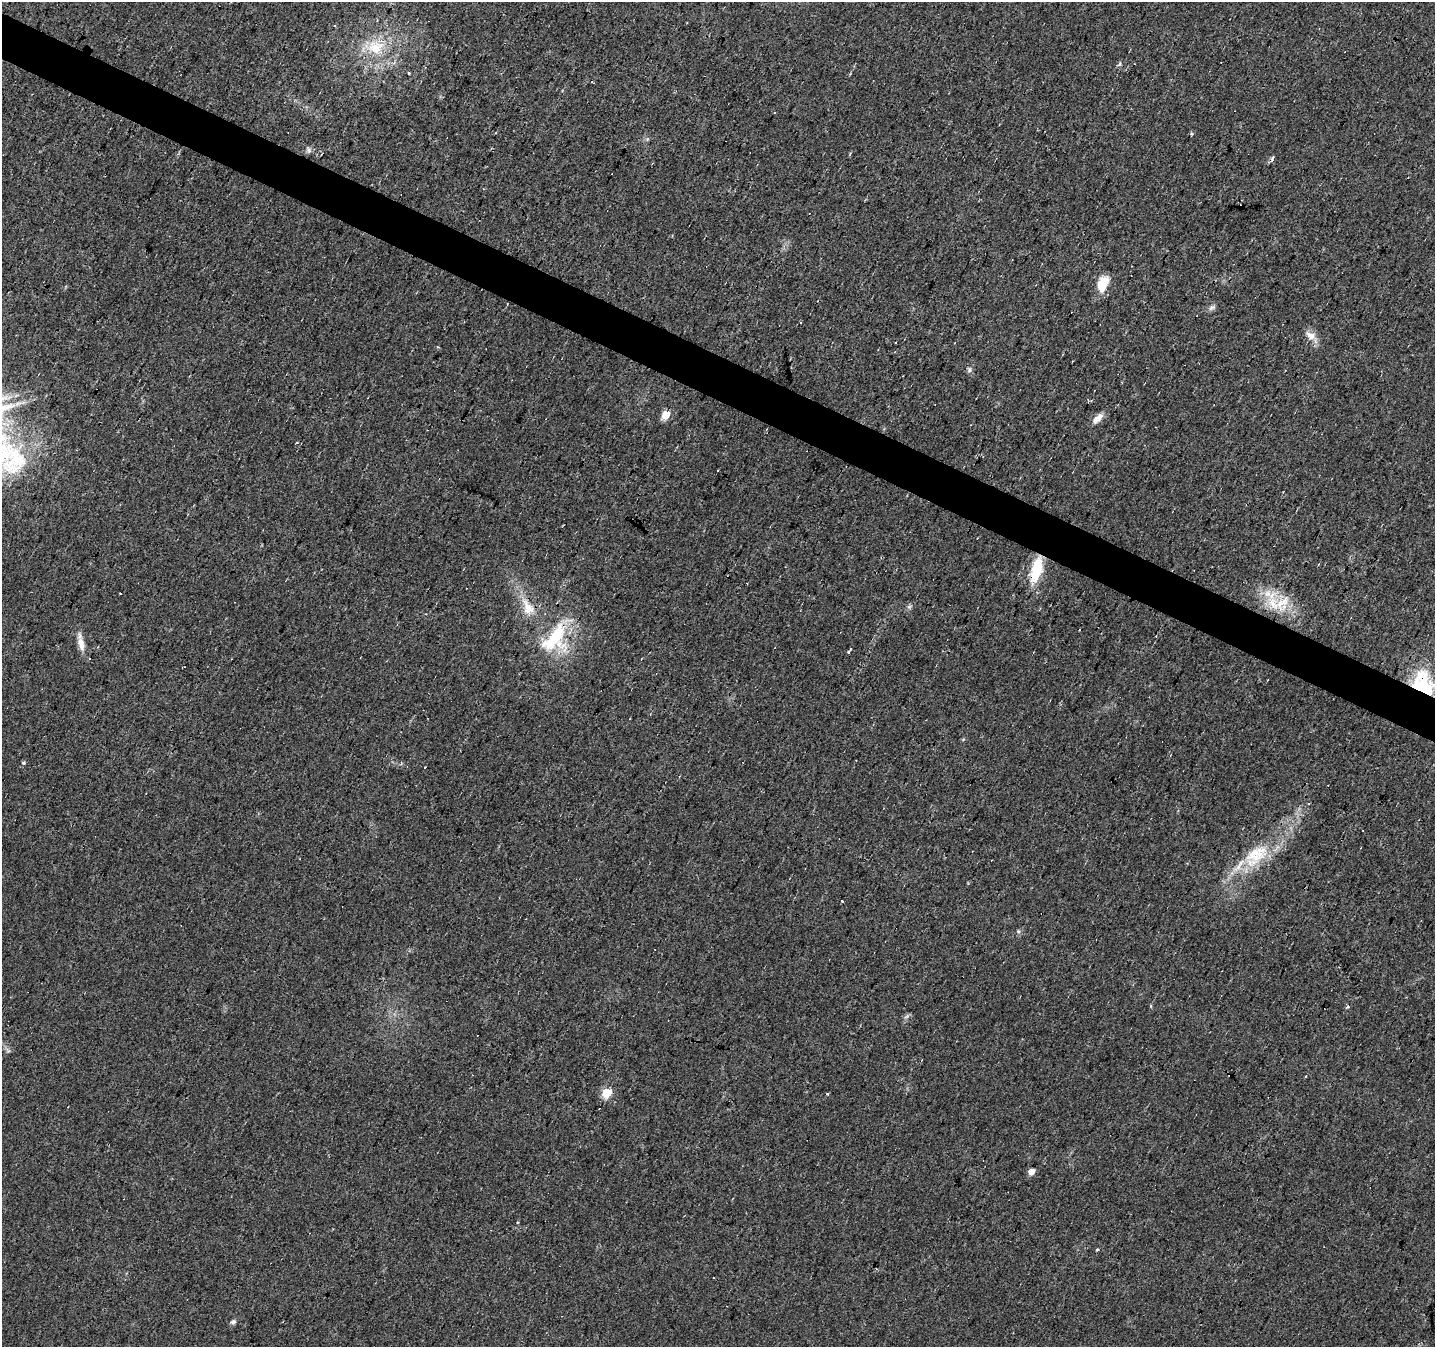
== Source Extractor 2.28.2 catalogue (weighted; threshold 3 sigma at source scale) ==
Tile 11 of 4 x 4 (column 3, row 3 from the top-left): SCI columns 2872-4304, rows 1608-2952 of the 5738 x 5839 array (HDU 1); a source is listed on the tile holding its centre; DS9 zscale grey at full resolution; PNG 1437 x 1349 px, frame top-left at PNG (2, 2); no overlay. Shown black and unused: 3% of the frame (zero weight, under 2 of 3 exposures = <1% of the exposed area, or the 3 px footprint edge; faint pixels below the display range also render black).
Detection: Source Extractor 2.28.2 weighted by HDU 2 'WHT'; one run over the whole footprint, this tile lists its part. Background 0.0226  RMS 0.0061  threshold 0.0275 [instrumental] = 3 sigma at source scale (4.5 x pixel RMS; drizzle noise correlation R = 1.50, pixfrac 1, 0.0396/0.0396 arcsec/px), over >= 5 px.
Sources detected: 55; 14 cosmic-ray / hot-pixel residue — not listed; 2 inside a brighter listed object's ellipse — not listed separately; the other 39 listed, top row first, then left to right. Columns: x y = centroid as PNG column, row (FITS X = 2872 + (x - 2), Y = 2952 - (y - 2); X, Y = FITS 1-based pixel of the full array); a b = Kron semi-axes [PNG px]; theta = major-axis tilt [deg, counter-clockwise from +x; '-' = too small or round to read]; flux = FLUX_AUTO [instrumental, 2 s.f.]
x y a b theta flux
334 26 4 3 - 0.49
375 47 26 20 3 23
1120 64 4 3 - 3.2
408 73 3 3 - 0.74
775 113 3 2 - 0.52
309 150 9 6 65 1.8
850 153 4 3 - 0.69
1273 159 3 3 - 6.5
809 213 2 2 - 0.41
1103 284 19 11 68 13
1212 307 11 6 29 2
800 322 3 3 - 1.4
1311 336 14 10 -33 5.4
969 370 7 6 - 1.6
665 415 5 5 - 18
1098 418 17 7 43 4.7
297 442 3 3 - 0.72
1036 570 31 12 74 22
120 593 3 3 - 2.2
1273 603 27 14 -61 17
528 607 30 14 -61 14
555 638 45 25 57 42
81 644 20 8 -80 5.8
848 652 3 3 - 2.4
1422 683 33 25 -71 39
1308 803 4 3 - 0.78
1256 854 38 23 25 29
842 901 3 3 - 6.5
1018 931 6 4 -45 0.87
1347 1007 3 3 - 7.4
906 1016 8 4 44 1.4
8 1051 7 4 18 1
1305 1077 3 3 - 1.8
606 1093 5 5 - 34
827 1093 4 2 - 0.76
1031 1172 5 4 - 6
518 1222 3 3 - 1.1
1097 1250 3 3 - 1.5
233 1322 7 6 - 1.7
Overlapping masked pixels (flux is a lower limit): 3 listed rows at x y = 1036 570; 555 638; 1422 683
Unlisted compact peaks at least as high as the median listed source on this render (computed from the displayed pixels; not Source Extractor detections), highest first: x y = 23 763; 909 607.